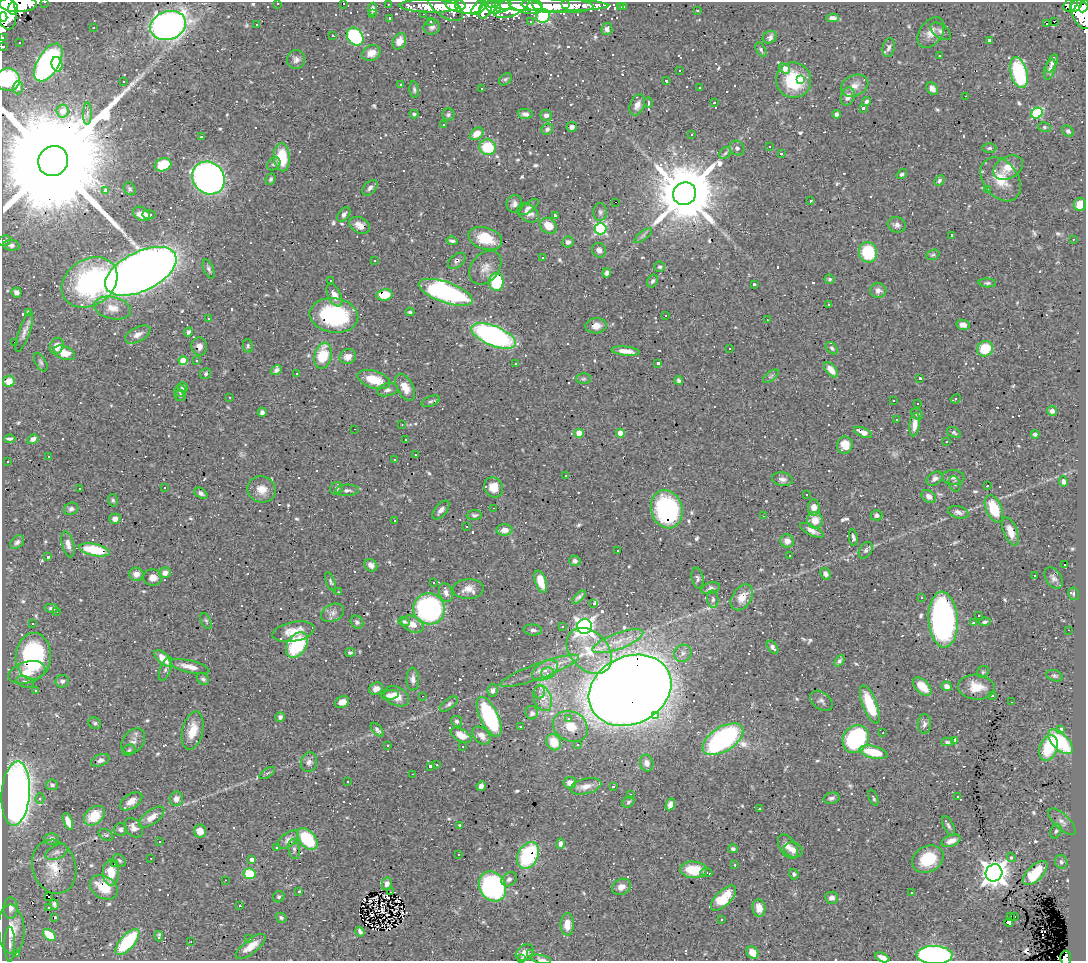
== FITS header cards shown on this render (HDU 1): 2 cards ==
NAXIS1  =                 1084
NAXIS2  =                  959

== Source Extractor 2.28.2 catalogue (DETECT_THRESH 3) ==
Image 1084 x 959 px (HDU 1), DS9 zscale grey, 1 PNG px = 1 image px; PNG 1088 x 963 px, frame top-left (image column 1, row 959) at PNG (2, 2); each listed source drawn as its Kron ellipse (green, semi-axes under 4 px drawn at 4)
Background 0.626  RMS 0.034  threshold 0.102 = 3 sigma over >= 5 px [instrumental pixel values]
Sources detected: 845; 1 with non-positive FLUX_AUTO (blend fragments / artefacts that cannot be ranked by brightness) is neither listed nor drawn; of the other 844, the 500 brightest by FLUX_AUTO listed and drawn (344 fainter detections omitted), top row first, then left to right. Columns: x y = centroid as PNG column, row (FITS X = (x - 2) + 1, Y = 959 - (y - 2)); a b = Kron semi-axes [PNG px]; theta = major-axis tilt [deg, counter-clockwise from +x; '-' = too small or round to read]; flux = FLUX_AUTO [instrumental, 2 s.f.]
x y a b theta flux
45 2 3 2 - 6
278 3 3 2 - 9.3
343 3 3 3 - 16
18 4 19 8 1 2600
388 4 3 2 - 6.9
456 5 10 6 -8 1100
469 5 14 9 6 1300
493 5 10 7 -61 930
503 5 9 6 33 700
525 5 17 7 -14 2900
537 5 5 3 - 530
546 5 62 6 -1 1900
557 5 36 7 -2 1200
566 5 3 3 - 220
1071 5 8 5 41 140
1076 5 7 5 55 220
429 6 29 6 -2 460
445 6 21 10 -36 530
480 6 11 5 44 670
511 6 19 9 24 1600
1084 6 6 4 62 240
486 7 11 6 67 680
620 7 3 2 - 4.9
623 7 3 3 - 4.3
13 8 6 5 - 930
4 9 21 10 -73 4000
373 9 6 4 86 11
697 11 3 3 - 12
372 14 3 2 - 4.1
423 14 3 2 - 5.6
1082 14 16 9 -67 890
543 16 7 6 - 390
3 17 4 3 - 410
390 18 3 3 - 5.2
833 18 6 4 0 10
530 21 3 2 - 5
1054 21 3 2 - 790
431 22 3 3 - 6.4
1047 24 4 3 - 140
257 25 3 3 - 12
168 26 18 14 18 1100
432 27 8 7 - 8
93 28 3 3 - 4.2
607 29 6 5 - 9.6
941 31 11 7 -37 10
931 33 17 11 55 24
333 36 3 3 - 6
2 37 3 2 - 7.1
355 37 9 7 -53 220
770 37 7 6 - 9.1
989 40 3 3 - 5.3
399 41 8 6 62 22
19 43 3 3 - 5.9
3 46 3 3 - 15
889 48 9 6 78 7.7
761 50 8 4 -58 4.7
371 53 9 7 25 22
939 55 3 3 - 21
296 60 9 9 - 10
48 62 21 11 59 470
1052 63 9 5 65 7.6
57 64 7 5 -77 60
785 68 6 4 -37 26
1050 69 10 5 73 7.8
679 71 3 2 - 12
1019 73 16 8 -76 180
505 79 7 5 39 4.3
8 80 12 11 - 120
794 80 18 17 - 110
801 80 3 2 - 5.2
123 81 3 3 - 88
666 81 3 3 - 5.6
401 85 3 3 - 6.9
854 86 14 10 24 20
18 87 7 5 89 4.5
699 87 3 3 - 8.4
482 89 3 2 - 5.2
932 89 7 5 -53 11
414 90 8 4 -84 4.9
965 96 2 2 - 5.3
848 97 9 6 70 16
867 101 4 3 - 5.4
648 103 5 2 - 7.1
714 103 3 3 - 5.9
637 105 11 7 68 14
863 108 4 3 - 6.1
63 111 6 6 - 25
87 113 11 4 89 7.2
1037 113 6 5 - 150
414 114 4 3 - 4.2
525 114 7 5 -6 9.9
837 114 4 4 - 6.2
448 115 6 6 - 5.1
546 115 6 5 - 8.7
443 125 3 2 - 5
572 127 5 5 - 7.4
1044 127 6 5 - 4
547 129 6 5 - 6.6
1068 131 6 5 - 5.8
477 134 7 5 39 21
692 135 3 3 - 7.6
201 137 3 3 - 27
769 146 3 3 - 6.2
487 147 8 7 - 89
737 148 8 7 - 6.1
989 148 7 4 2 4.4
725 153 7 5 45 4.9
781 154 3 3 - 9.2
282 157 14 8 -85 83
53 161 15 14 - 170000
274 164 7 5 44 5.8
163 165 8 6 19 88
1008 167 16 11 29 35
902 174 5 4 - 5.6
209 178 17 15 -46 1200
271 179 6 5 - 5.3
1001 179 24 17 -53 58
939 180 6 4 47 4.7
370 188 9 6 46 8
130 189 7 5 -48 4.2
988 189 3 3 - 6.2
106 190 4 3 - 27
685 194 12 11 - 25000
811 200 3 3 - 5.6
615 202 3 2 - 1300
514 204 9 8 - 9.3
1080 204 6 6 - 30
529 207 12 5 36 8.5
600 212 9 7 85 7.3
528 213 12 8 -34 17
142 214 9 6 -30 18
149 214 7 4 -2 11
344 214 8 5 51 8
555 215 3 3 - 7.5
359 225 11 7 -26 16
897 225 9 7 -16 11
548 226 9 7 -39 37
600 229 6 6 - 330
952 235 3 3 - 6.2
643 236 11 4 39 6.1
485 238 17 11 -17 67
1073 239 3 2 - 6.9
4 241 7 5 16 4.4
452 241 5 3 - 5.8
568 242 6 5 - 8.7
11 245 8 5 -6 6.6
599 250 7 7 - 10
868 252 10 9 - 110
933 255 7 5 21 4.5
543 257 3 3 - 560
375 261 3 3 - 4.6
457 261 10 6 39 7
660 267 5 5 - 4.4
485 268 19 13 49 26
209 269 10 5 -68 6.3
141 271 38 19 26 2700
607 273 4 4 - 7.3
829 279 5 5 - 4.4
330 280 3 3 - 20
653 281 7 5 61 5.2
90 282 30 23 34 380
496 282 9 7 89 130
987 283 9 4 -3 4.8
754 284 3 3 - 7.5
878 290 8 7 - 11
16 292 5 5 - 12
446 292 28 10 -19 450
334 295 12 6 -64 22
384 295 8 5 11 31
829 305 3 3 - 15
113 308 18 11 -13 29
28 312 4 3 - 6.2
410 312 4 3 - 4
334 315 24 17 -9 230
665 316 3 2 - 52
208 319 3 3 - 14
767 320 3 2 - 4.2
963 325 6 5 - 15
596 326 10 7 5 18
24 332 21 5 70 14
188 332 5 3 - 5.3
138 334 14 7 28 16
494 336 23 10 -22 510
14 342 3 3 - 38
57 346 8 6 67 23
199 346 9 8 - 13
248 346 7 5 -78 4.2
730 348 3 3 - 27
832 348 7 5 -45 4.7
985 349 8 7 - 75
626 351 14 4 -6 24
64 353 11 6 -22 40
323 356 13 8 76 83
348 357 8 7 - 19
183 361 4 4 - 53
197 361 3 3 - 5.1
41 362 10 5 -61 5.5
516 363 3 2 - 4
658 363 3 3 - 12
276 370 6 4 30 7.3
831 370 9 5 -49 17
206 374 5 5 - 4.7
296 374 3 3 - 21
771 376 9 4 36 5.2
920 378 3 3 - 11
583 379 7 5 0 4.4
374 380 17 8 -17 62
679 380 4 4 - 4.8
9 381 6 5 - 27
183 387 5 5 - 5.5
405 387 15 8 -62 29
387 390 10 6 13 9.5
180 391 6 5 - 6.4
180 395 6 5 - 4.9
230 397 3 2 - 16
956 399 5 4 - 4
431 401 9 5 22 5
893 401 3 3 - 8.3
918 403 3 3 - 14
1052 411 5 5 - 7.8
262 412 4 4 - 6.7
917 414 6 5 - 5
896 420 3 3 - 8.9
402 425 3 3 - 4.4
915 425 12 5 82 20
354 429 3 2 - 8.2
863 432 10 4 -23 19
579 433 4 4 - 49
620 433 4 4 - 49
954 433 8 4 -31 4.3
1035 434 4 3 - 6.7
10 439 6 4 3 5.3
33 439 6 4 31 9.3
405 440 3 3 - 6.1
947 441 3 3 - 18
845 445 9 7 84 30
416 455 3 3 - 8.3
49 456 3 3 - 7.7
395 459 3 3 - 46
8 462 3 3 - 8.9
566 475 3 3 - 22
953 478 11 7 -4 8.5
782 479 10 6 -10 10
935 479 9 6 35 9.1
1063 481 5 4 - 8.4
955 484 8 5 -70 5.2
987 486 3 3 - 430
164 487 3 3 - 5.6
494 487 10 9 - 37
336 488 7 6 - 6
80 489 3 3 - 4.8
262 489 14 13 - 31
347 490 12 5 3 7.6
201 493 7 4 -33 6.8
806 494 3 3 - 8.8
929 496 8 6 -35 13
113 500 6 5 - 4.2
494 508 3 2 - 6.9
814 508 8 6 89 20
71 509 7 6 - 7.5
667 509 19 15 -72 320
994 509 14 8 -66 82
441 510 11 6 49 11
958 512 10 6 -15 11
474 515 8 5 3 5.4
876 515 6 5 - 5.3
764 516 3 2 - 14
115 519 5 5 - 11
815 520 8 7 - 27
394 521 3 2 - 4.1
466 527 3 3 - 6.8
504 530 8 5 2 17
812 530 13 5 -27 13
1010 531 15 7 -67 26
853 538 8 4 -85 5.8
787 541 7 6 - 14
17 542 8 5 44 6.5
68 544 13 6 -76 14
94 550 15 6 -11 79
866 550 9 6 58 6.5
618 551 3 2 - 4.7
790 556 3 3 - 7.9
48 557 4 3 - 12
575 561 5 5 - 7.5
1065 564 3 3 - 74
371 565 7 5 -42 9.9
165 573 6 5 - 14
136 574 7 6 - 17
826 574 6 5 - 7.7
1035 576 3 3 - 56
153 577 9 8 - 16
698 578 11 6 -79 7.3
1053 578 12 7 -57 8.6
541 581 11 5 -71 45
330 582 10 4 -69 4.6
433 582 3 3 - 53
711 588 10 5 16 7.8
468 589 15 10 2 22
338 592 3 2 - 6.4
446 593 9 6 -72 9.4
1074 594 6 5 - 4.1
579 597 8 3 44 6.4
742 597 14 9 55 31
922 598 3 3 - 36
713 599 9 5 -85 6.3
593 603 4 3 - 46
51 608 7 4 -10 5.4
429 609 16 15 - 370
56 612 3 3 - 65
333 613 12 8 26 13
978 615 3 3 - 50
943 620 28 14 -86 670
206 621 8 4 -64 4.2
404 621 6 4 -18 5
357 622 7 6 - 5.5
985 622 6 4 9 4.4
973 623 3 3 - 220
32 624 3 2 - 6.1
412 624 11 8 -28 24
563 626 3 3 - 5.3
585 627 7 7 - 1100
533 630 9 5 -4 7.6
1069 630 3 2 - 17
293 632 21 9 10 38
618 641 27 8 20 43
297 645 14 9 57 160
772 647 7 4 -51 8
589 651 26 19 -46 87
350 652 5 3 - 4.5
683 653 9 8 - 11
33 656 23 17 85 310
163 658 10 5 -44 32
839 661 6 4 51 6
190 667 20 6 -14 21
165 669 12 5 68 8
545 670 14 8 31 23
539 671 42 7 20 40
27 672 19 10 16 35
983 672 6 5 - 4.3
547 673 6 6 - 9.1
1054 676 9 5 -18 5.2
203 679 7 5 -41 5.2
413 679 11 6 -88 12
62 681 7 6 - 8.5
25 682 9 5 -19 5.9
947 686 5 4 - 11
922 687 11 6 -43 43
976 687 18 12 -5 43
376 689 7 6 - 13
493 690 6 5 - 6.7
630 690 43 33 26 7300
36 691 3 3 - 6.8
539 692 7 5 89 6.8
390 695 9 5 8 13
396 696 13 9 -27 35
422 696 3 2 - 13
992 696 3 3 - 38
543 698 13 8 -70 32
821 701 12 8 -37 9.5
342 702 7 5 28 24
1012 702 3 2 - 4
449 704 10 5 37 6.1
870 704 20 7 -68 87
532 713 7 6 - 9
655 715 3 3 - 140
280 717 5 4 - 7.6
489 717 21 9 -64 230
568 719 4 3 - 6.5
457 721 5 5 - 6.4
95 723 6 5 - 4.2
924 724 10 6 88 8.2
521 726 3 3 - 5.2
571 726 18 14 -28 45
1061 729 3 3 - 8.1
377 730 8 4 -48 7.5
193 731 19 10 76 40
883 733 3 3 - 35
461 735 11 6 -28 39
481 735 10 7 -45 18
723 739 23 12 32 490
856 739 14 12 53 320
954 740 4 3 - 28
133 741 14 10 50 15
554 742 8 7 - 49
947 742 6 3 -1 5.7
1060 742 15 8 -45 140
388 745 3 3 - 6.9
578 745 3 3 - 9.9
462 746 3 3 - 50
1048 748 13 9 70 100
129 750 7 5 30 4.3
873 752 14 6 -13 76
100 760 9 5 22 8.8
309 762 10 8 77 10
647 763 8 6 -76 11
437 765 3 3 - 7.8
430 766 3 3 - 14
267 773 9 3 33 4
413 774 3 2 - 5.9
348 781 3 3 - 22
570 783 6 6 - 16
52 785 6 5 - 5.6
481 786 5 4 - 8.3
586 786 16 7 13 20
614 787 3 3 - 61
16 793 32 14 86 2200
631 794 3 2 - 7.5
957 797 3 3 - 140
40 798 5 4 - 4.4
831 798 8 5 12 7.2
873 798 8 3 -67 4.1
176 799 7 6 - 13
131 801 12 7 32 17
628 802 6 5 - 4.1
670 804 6 4 64 12
759 809 3 3 - 33
94 816 11 8 39 64
152 817 15 7 37 24
68 821 9 4 -68 29
1062 822 17 7 -43 15
460 825 3 3 - 11
949 826 11 5 -63 6.4
134 828 11 7 -52 13
120 830 7 6 - 6.3
200 831 6 6 - 20
1056 831 7 5 68 5.1
106 835 8 5 -30 4.1
52 839 7 6 - 9.5
307 839 12 8 -49 130
288 840 12 7 35 5.3
951 841 10 5 21 18
159 842 3 2 - 5.9
560 844 5 4 - 9.8
276 847 3 3 - 8.4
788 847 14 8 -58 19
294 849 10 5 -81 6.7
733 849 5 4 - 5.2
793 850 9 7 -18 16
56 852 12 7 25 11
459 854 3 3 - 11
528 855 14 10 62 180
1011 857 4 4 - 4.7
151 858 3 2 - 5.9
928 859 16 13 26 84
120 860 7 5 -43 4.1
252 860 4 4 - 15
1061 862 7 6 - 6.5
114 864 3 3 - 450
735 865 3 3 - 4.7
54 867 27 21 -74 49
693 870 13 8 -4 57
111 872 13 8 -89 46
706 872 6 4 -7 4.1
994 873 9 8 - 2500
1035 873 15 7 45 77
249 874 6 5 - 81
794 874 5 4 - 5.4
509 879 8 6 39 8.7
225 880 3 2 - 8.3
387 884 6 5 - 11
492 886 16 13 -60 400
104 887 15 11 -33 64
621 887 10 7 27 16
299 891 3 3 - 6.4
390 892 3 2 - 5.2
912 893 3 2 - 4.6
49 896 2 2 - 11
279 897 6 5 - 5
724 898 16 7 44 69
832 898 6 6 - 8.5
54 904 5 4 - 5.6
240 906 3 3 - 140
49 907 3 3 - 5.2
11 908 11 7 88 14
759 908 9 6 -84 26
1011 916 3 3 - 19
1015 916 3 2 - 6.6
55 917 3 3 - 160
281 918 5 4 - 5
721 919 3 3 - 9.6
1009 923 4 3 - 24
567 924 11 6 -90 31
11 929 25 13 -87 48
360 931 5 3 - 5.6
49 935 7 5 -40 68
159 936 5 3 - 4.4
249 939 4 3 - 8.1
191 941 3 3 - 6.7
127 942 16 7 48 180
10 944 17 5 90 12
251 947 18 7 39 31
525 953 10 7 39 18
752 953 7 5 -46 30
17 954 3 3 - 10
530 954 3 3 - 5.8
934 955 18 9 -1 620
882 957 7 4 -24 17
522 958 3 3 - 9.9
1066 958 7 5 84 65
541 959 10 4 -11 6.4
At the frame edge (FLAGS 8, measured only in part): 16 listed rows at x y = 45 2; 278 3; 343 3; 18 4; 1084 6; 4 9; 3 17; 2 37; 3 46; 8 80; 53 161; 934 955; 882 957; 522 958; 1066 958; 541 959
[344 fainter detections neither listed nor drawn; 1 non-positive-flux detection neither listed nor drawn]